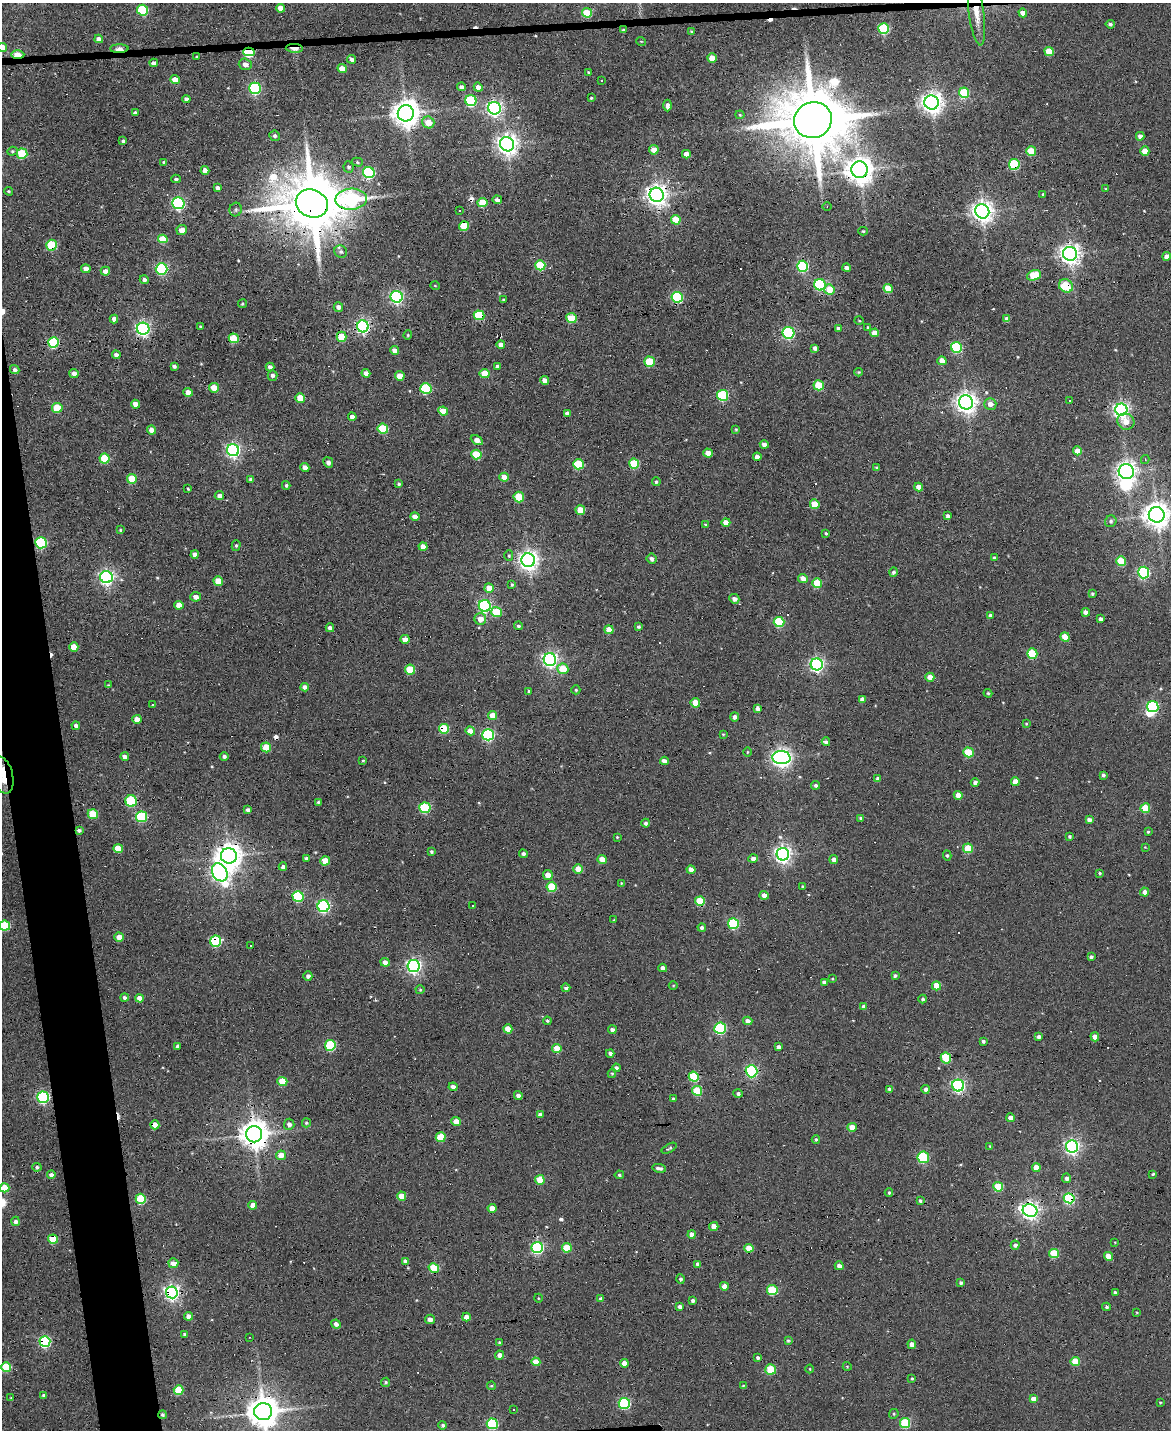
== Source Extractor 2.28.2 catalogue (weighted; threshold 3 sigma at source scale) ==
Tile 7 of 4 x 3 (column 3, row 2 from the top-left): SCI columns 2337-3505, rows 1559-2986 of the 4673 x 4652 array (HDU 1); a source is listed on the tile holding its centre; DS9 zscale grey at full resolution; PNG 1173 x 1432 px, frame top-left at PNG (2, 3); each listed source drawn as its Kron ellipse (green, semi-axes under 4 px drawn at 4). Shown black and unused: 4% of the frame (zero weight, under 3 of 6 exposures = <1% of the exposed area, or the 3 px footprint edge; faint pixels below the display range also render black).
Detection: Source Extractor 2.28.2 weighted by HDU 2 'WHT'; one run over the whole footprint, this tile lists its part. Background 0.137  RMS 0.0091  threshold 0.0372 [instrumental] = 3 sigma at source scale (4.09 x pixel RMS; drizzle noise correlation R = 1.36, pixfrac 0.8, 0.05/0.05 arcsec/px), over >= 5 px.
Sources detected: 481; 3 inside a brighter object's white glare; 24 cosmic-ray / hot-pixel residue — neither listed nor drawn; the other 454 listed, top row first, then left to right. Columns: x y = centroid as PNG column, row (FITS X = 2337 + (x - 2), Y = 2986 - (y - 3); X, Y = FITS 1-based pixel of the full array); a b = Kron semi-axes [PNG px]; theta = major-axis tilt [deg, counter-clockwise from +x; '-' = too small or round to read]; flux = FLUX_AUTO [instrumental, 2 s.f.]
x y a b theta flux
281 8 4 4 - 6.4
142 10 6 5 - 60
587 13 5 4 - 26
1023 13 4 4 - 5.9
976 14 31 7 -82 12
1110 24 4 4 - 1.7
884 29 5 5 - 67
623 30 3 3 - 1.5
691 31 3 3 - 1
99 39 4 4 - 4.9
641 41 5 3 - 0.64
2 47 5 4 - 13
294 48 8 3 -2 12
119 49 9 3 0 7.4
1049 51 5 4 - 18
249 52 6 4 1 85
18 55 6 3 -1 23
197 57 3 2 - 0.78
712 58 4 4 - 11
352 59 4 4 - 2.7
154 63 4 4 - 3.5
245 64 6 5 - 4.4
342 69 4 4 - 8.6
588 72 3 3 - 0.82
175 80 5 4 - 7.5
601 80 2 2 - 0.68
461 87 4 4 - 3.5
478 87 5 4 - 4.9
255 88 6 5 - 110
964 93 5 5 - 43
591 98 3 3 - 0.98
186 99 4 4 - 3.2
471 101 6 5 - 73
932 102 7 7 - 600
667 106 6 3 -88 3.4
494 108 6 6 - 260
135 113 4 4 - 3.5
406 113 8 8 - 1000
740 115 4 4 - 0.88
813 120 19 18 - 9100
428 122 6 6 - 13
275 136 5 5 - 1.8
1140 136 4 4 - 3.6
123 141 4 3 - 1.4
507 144 7 7 - 570
654 150 5 5 - 6.9
12 151 5 4 - 1.1
1031 151 5 5 - 24
1145 151 4 4 - 12
22 154 5 5 - 44
686 154 4 4 - 4.9
163 162 3 3 - 0.73
357 162 5 4 - 1.2
1014 164 5 5 - 62
348 167 6 5 - 1.8
205 170 4 4 - 5.6
860 170 8 8 - 1000
369 173 6 5 - 110
176 179 5 3 - 1.4
218 188 4 4 - 2.5
1106 189 3 3 - 1.1
9 191 4 3 - 0.9
1043 194 3 2 - 0.77
657 195 7 7 - 580
351 199 16 10 4 150
497 200 4 4 - 4.9
482 202 5 4 - 29
178 203 6 6 - 140
312 203 16 13 -25 7200
827 207 4 3 - 0.78
236 210 7 6 - 2
460 210 3 3 - 4.7
982 211 7 7 - 610
676 220 5 4 - 18
464 226 5 5 - 28
182 230 5 5 - 7.1
863 231 5 4 - 1.2
163 239 5 4 - 19
52 245 5 5 - 48
341 252 6 6 - 2.1
1070 254 7 7 - 520
1166 256 4 4 - 4.9
540 265 5 5 - 37
802 266 5 5 - 84
847 268 4 4 - 3.3
86 269 4 4 - 6.5
161 269 6 5 - 98
105 271 4 4 - 5.2
1034 275 7 5 22 28
144 280 4 4 - 2.5
820 285 6 5 - 86
435 286 4 3 - 0.57
1066 286 7 6 - 30
888 288 5 4 - 22
829 289 5 5 - 15
397 297 6 6 - 170
677 297 5 5 - 81
504 299 3 3 - 1
242 304 4 4 - 1.2
338 307 5 4 - 3.9
479 315 5 4 - 50
571 318 5 5 - 34
114 319 4 4 - 4.4
1007 319 4 4 - 5.6
859 321 4 3 - 0.76
363 326 6 5 - 190
201 327 3 3 - 1.1
868 327 4 3 - 0.87
838 328 3 3 - 2.3
143 329 6 6 - 210
788 333 6 6 - 110
875 333 4 4 - 8.6
408 335 4 4 - 0.91
342 337 5 5 - 22
234 338 5 5 - 41
53 343 5 5 - 69
501 345 4 4 - 5.6
956 347 5 5 - 66
815 348 4 4 - 3.3
395 350 5 4 - 4.7
116 355 4 4 - 3.3
942 361 4 4 - 11
649 362 5 5 - 30
174 366 4 4 - 2.3
497 366 4 3 - 3.1
270 367 4 4 - 3.2
15 370 5 4 - 2.5
859 372 4 3 - 0.95
74 373 4 4 - 4
366 373 4 4 - 3.7
485 374 5 4 - 19
272 375 5 5 - 2.6
400 376 5 4 - 9.8
545 380 4 4 - 6.5
819 385 5 5 - 30
214 388 5 5 - 10
426 389 5 5 - 61
188 392 4 4 - 7.6
723 395 5 5 - 68
300 398 5 4 - 14
1070 400 3 3 - 2.5
966 402 7 7 - 550
135 404 4 4 - 7.9
990 404 6 5 - 5.5
57 408 5 5 - 31
1121 410 6 6 - 290
443 411 5 4 - 14
567 413 4 4 - 2.9
352 417 4 4 - 5.2
1126 422 9 8 - 9.1
383 429 5 5 - 38
736 429 4 3 - 0.84
152 430 5 4 - 4.8
477 440 6 4 -29 5.5
764 444 4 4 - 4.3
233 450 6 6 - 210
1077 451 4 4 - 9.7
708 453 4 4 - 8.6
476 455 5 5 - 29
757 457 4 4 - 4.3
104 458 5 5 - 31
1145 459 4 4 - 0.98
328 462 5 4 - 3.4
578 464 5 5 - 41
634 464 5 5 - 36
305 467 4 4 - 4.3
877 468 4 4 - 1.2
1126 472 7 7 - 440
504 477 4 4 - 8.1
132 479 5 5 - 24
251 479 4 3 - 2
656 482 4 4 - 1.5
399 484 4 4 - 1.4
286 485 4 3 - 1.4
919 487 4 4 - 6.4
188 489 3 3 - 0.93
219 496 4 4 - 4
519 497 5 5 - 25
815 504 5 5 - 17
580 510 5 4 - 15
1157 515 8 7 - 900
948 516 4 4 - 3
415 517 5 4 - 5.2
1111 521 6 5 - 1.8
726 522 4 4 - 8.3
705 525 4 4 - 1.1
120 530 4 3 - 0.85
826 533 3 3 - 1.1
41 543 6 5 - 92
236 546 5 4 - 1.2
423 547 4 4 - 7
195 554 4 4 - 4
509 556 5 4 - 1.2
994 558 4 3 - 1.6
651 559 5 5 - 2.7
528 560 7 6 - 500
1121 561 5 4 - 31
893 572 5 4 - 2
1144 572 6 5 - 120
106 577 6 6 - 240
803 578 5 4 - 6.7
218 581 5 5 - 15
817 583 5 4 - 26
512 584 3 3 - 1
489 588 4 4 - 10
1092 594 4 3 - 1.3
196 597 5 4 - 4.5
734 599 5 4 - 3.9
179 605 4 4 - 8.3
485 606 6 6 - 130
496 612 5 5 - 24
1086 612 4 4 - 3.6
990 615 4 4 - 2.2
480 619 6 6 - 7.3
1101 619 4 4 - 2.9
779 622 5 5 - 52
518 626 4 4 - 1.8
639 627 4 3 - 1.6
330 628 4 4 - 3.5
609 630 4 4 - 15
1065 637 5 4 - 16
405 639 4 4 - 7.7
74 647 5 4 - 13
1032 654 5 5 - 40
550 659 6 6 - 260
817 664 6 6 - 220
563 669 5 5 - 20
410 670 5 5 - 25
930 677 4 4 - 7.8
108 685 4 3 - 0.7
305 687 4 4 - 3.4
576 690 4 4 - 1.1
529 691 3 3 - 1.2
988 693 4 3 - 1.1
862 699 4 4 - 4.9
695 703 5 4 - 17
152 705 2 2 - 0.68
1153 707 5 5 - 120
758 708 4 4 - 4.4
492 716 4 4 - 12
734 717 4 4 - 3
137 719 4 4 - 7.1
1026 724 4 4 - 0.88
76 726 4 4 - 2.5
444 729 5 4 - 43
470 731 5 4 - 7.4
723 734 3 3 - 0.74
488 735 5 5 - 120
826 742 4 4 - 3.6
266 747 5 5 - 23
747 752 4 3 - 0.69
969 752 5 4 - 35
224 756 4 4 - 2.2
125 757 4 4 - 4.3
781 758 9 6 -4 440
363 761 3 3 - 0.91
664 761 4 4 - 4.4
2 775 19 10 -75 28
1103 775 4 4 - 1.8
878 779 4 4 - 3.4
975 782 4 4 - 2.6
1015 782 4 4 - 8.4
815 785 4 4 - 1.9
958 795 4 4 - 6.7
131 801 6 5 - 46
318 802 4 4 - 1.1
425 808 5 5 - 59
1145 808 5 4 - 24
248 810 4 4 - 2.5
93 814 5 5 - 28
142 817 5 5 - 60
861 818 4 3 - 1.3
1089 820 4 4 - 3.4
646 823 4 4 - 2
79 830 4 3 - 2.1
1148 832 3 3 - 0.92
1070 836 4 3 - 1.4
617 837 4 4 - 0.81
1145 847 4 3 - 0.72
118 848 5 4 - 17
968 848 5 4 - 28
431 852 3 3 - 1.5
523 854 4 4 - 2.1
783 854 6 6 - 350
947 855 5 4 - 1.4
229 856 8 7 - 910
306 858 4 3 - 2.3
753 858 4 4 - 3.9
602 859 4 4 - 12
834 860 4 4 - 4
325 861 4 4 - 15
283 867 4 4 - 2.3
578 869 5 4 - 11
691 870 4 4 - 5.3
220 872 9 7 -58 360
1100 873 4 3 - 0.98
548 875 5 5 - 7.1
621 883 4 3 - 0.58
803 886 3 3 - 1
552 887 5 5 - 35
1145 892 4 4 - 4.8
764 895 4 4 - 5.6
298 896 5 5 - 77
700 901 5 4 - 35
473 905 3 2 - 0.94
323 906 6 6 - 150
614 920 3 2 - 0.6
733 924 5 5 - 66
4 926 5 5 - 47
702 927 4 4 - 2.5
119 937 5 4 - 9.1
216 941 5 5 - 78
251 946 3 3 - 1.5
1091 957 4 3 - 2.1
385 962 5 4 - 4.7
414 966 6 6 - 250
663 968 4 4 - 4.3
308 976 4 4 - 2.9
895 976 4 4 - 1.6
832 979 3 2 - 0.69
824 983 4 4 - 3.3
673 985 4 3 - 0.73
936 986 4 4 - 15
566 988 4 4 - 2.1
420 990 4 4 - 0.91
125 998 4 4 - 2.7
140 998 4 4 - 6.7
923 999 4 4 - 1.8
864 1007 4 4 - 4.6
547 1021 4 4 - 1.3
748 1021 5 4 - 4.4
720 1028 6 5 - 84
508 1029 4 4 - 11
612 1030 4 4 - 3.1
1039 1037 4 4 - 2.7
1095 1037 4 4 - 4.9
983 1041 4 3 - 2
330 1045 5 5 - 61
178 1046 4 4 - 2.7
778 1047 4 3 - 3
557 1049 5 4 - 19
610 1053 4 3 - 2.4
946 1058 5 5 - 38
616 1068 4 4 - 2.3
751 1071 6 6 - 110
612 1073 4 4 - 0.93
694 1077 5 5 - 46
282 1081 5 4 - 21
958 1085 6 6 - 190
453 1087 4 4 - 4.1
889 1089 4 3 - 2
926 1089 4 4 - 3.2
697 1091 5 4 - 34
738 1093 5 4 - 1.9
518 1096 4 4 - 3.4
43 1097 6 5 - 130
673 1099 4 3 - 1.2
540 1115 4 4 - 3.4
1011 1118 4 4 - 4.8
456 1121 5 4 - 8.1
306 1123 4 4 - 1.4
289 1124 5 5 - 3.7
155 1125 4 4 - 19
852 1127 4 4 - 7.8
254 1134 8 8 - 1200
441 1137 5 5 - 30
816 1140 4 3 - 1.1
990 1146 4 3 - 0.86
1072 1146 6 6 - 260
669 1148 8 4 30 1.5
281 1155 5 4 - 6.7
923 1157 6 5 - 58
37 1167 4 4 - 1.9
659 1168 7 4 -8 2.5
1036 1168 4 4 - 9.9
1153 1174 3 3 - 1
51 1175 4 4 - 4.1
619 1175 4 4 - 1.3
1067 1178 5 4 - 2.6
540 1180 5 4 - 21
998 1187 5 5 - 37
5 1188 4 4 - 18
889 1193 4 3 - 1.2
402 1196 4 4 - 15
1069 1198 5 5 - 120
141 1199 5 5 - 45
920 1201 3 3 - 1.5
253 1205 4 4 - 6.5
492 1208 4 4 - 9.1
1030 1210 7 6 - 380
15 1221 5 4 - 3
714 1227 4 4 - 5.5
692 1234 4 4 - 6.3
53 1239 5 4 - 31
1115 1242 4 3 - 0.6
1015 1245 4 4 - 2.7
537 1248 5 5 - 130
567 1248 5 4 - 22
749 1248 4 4 - 11
1054 1254 5 4 - 30
1108 1256 4 4 - 12
405 1261 4 4 - 2.4
173 1263 5 5 - 7.6
698 1264 4 3 - 2.4
839 1266 4 4 - 3.5
434 1268 5 4 - 33
681 1279 4 4 - 1.6
961 1283 4 3 - 1.8
724 1286 4 4 - 7.2
772 1290 5 5 - 40
172 1292 6 5 - 290
1115 1292 3 3 - 1.9
538 1298 4 3 - 0.64
601 1299 4 4 - 3.2
693 1301 4 3 - 2.1
680 1307 4 3 - 2.5
1106 1307 4 4 - 1.6
1137 1312 4 3 - 0.71
189 1316 4 4 - 4.6
466 1317 4 4 - 6.8
430 1319 5 4 - 4.4
336 1324 5 4 - 3.7
184 1334 3 3 - 1.5
249 1337 3 2 - 0.59
788 1340 3 3 - 1.3
45 1342 5 5 - 110
499 1343 4 3 - 1.2
912 1344 4 4 - 5.4
500 1355 4 4 - 5
758 1357 4 4 - 1.9
1075 1361 5 4 - 20
536 1362 4 4 - 15
624 1363 4 4 - 5.8
847 1366 4 3 - 0.68
6 1367 5 5 - 35
771 1369 5 5 - 29
810 1369 4 3 - 0.66
912 1378 3 3 - 0.87
386 1382 5 4 - 1.4
491 1386 4 4 - 1
743 1386 4 3 - 1
179 1390 5 5 - 31
44 1395 3 3 - 1.5
11 1398 3 3 - 0.68
1033 1399 4 4 - 6.6
1160 1402 3 3 - 0.73
624 1403 6 5 - 78
514 1410 3 2 - 0.61
263 1412 9 8 - 1600
894 1414 5 4 - 1.1
162 1415 4 4 - 1.7
905 1423 5 5 - 45
492 1424 5 5 - 74
443 1425 4 4 - 1.9
Overlapping masked pixels (flux is a lower limit): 41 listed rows (the first 20) at x y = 976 14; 623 30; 294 48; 119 49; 249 52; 18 55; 813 120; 1014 164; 860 170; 657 195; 351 199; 482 202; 312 203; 163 239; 52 245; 1066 286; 888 288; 479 315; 571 318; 363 326
Isophote crosses this tile's border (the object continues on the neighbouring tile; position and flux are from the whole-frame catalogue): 6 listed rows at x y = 2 47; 1157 515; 2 775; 4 926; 5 1188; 263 1412